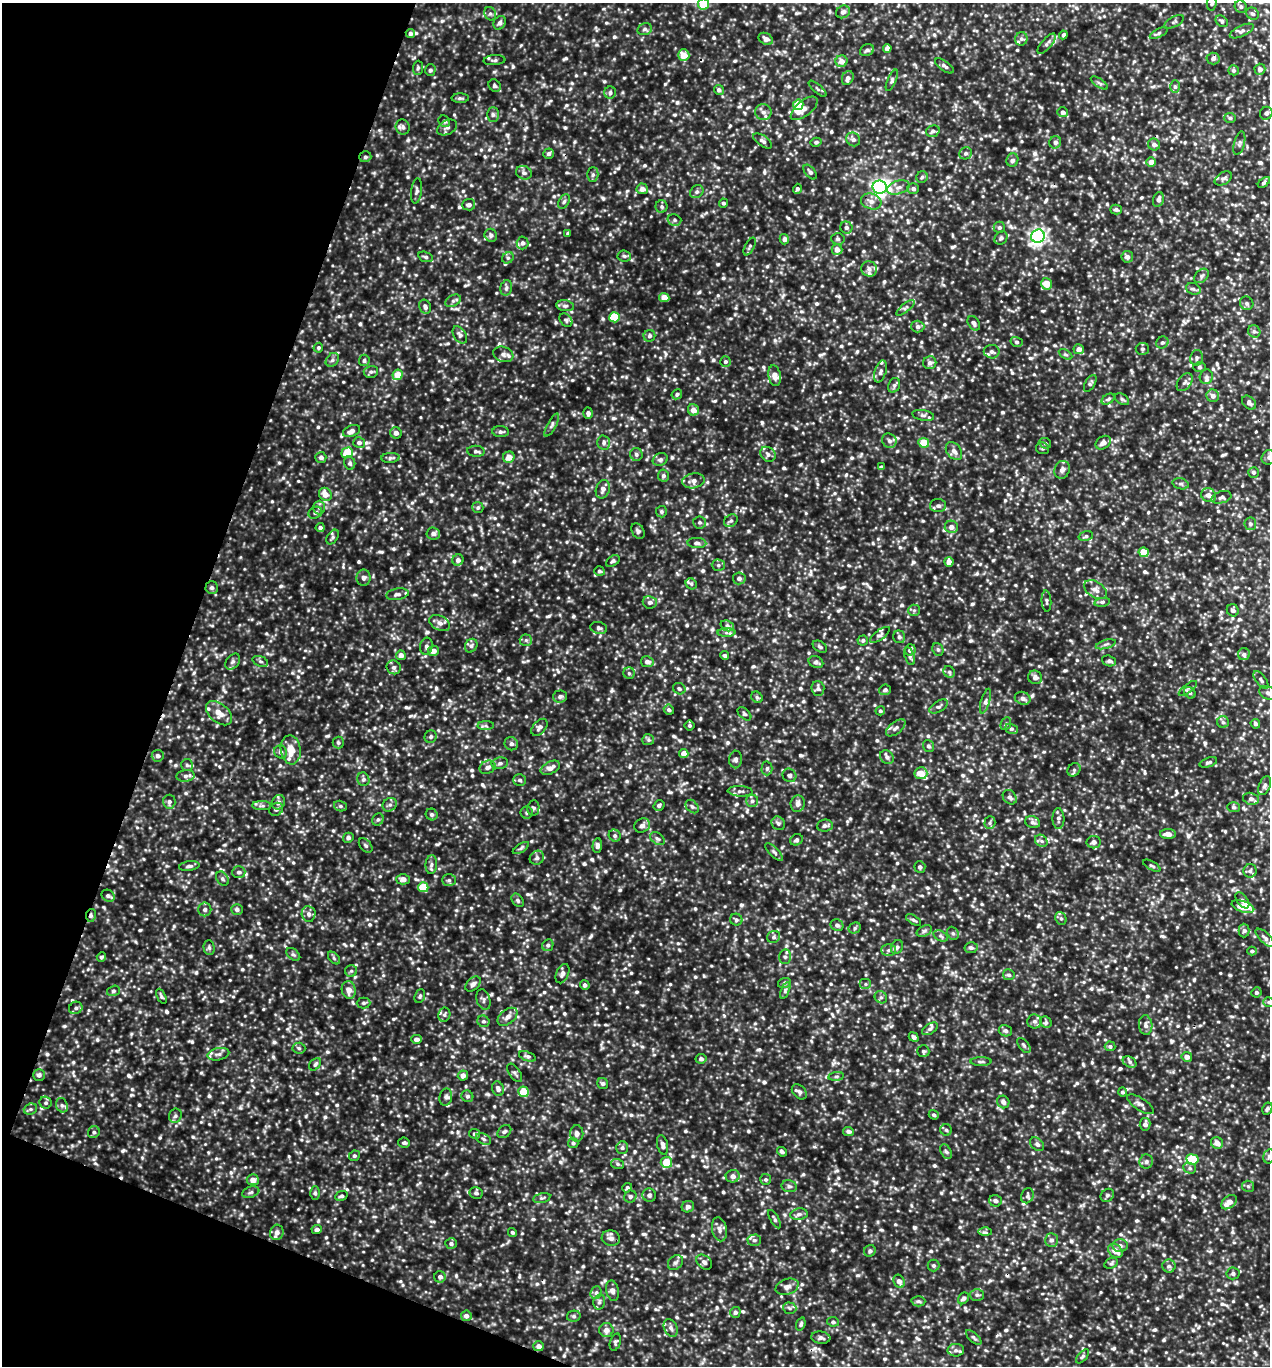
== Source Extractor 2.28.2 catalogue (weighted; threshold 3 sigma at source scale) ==
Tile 9 of 4 x 4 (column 1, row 3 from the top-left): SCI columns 137-1404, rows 1369-2732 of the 5501 x 5490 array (HDU 1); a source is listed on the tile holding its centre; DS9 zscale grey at full resolution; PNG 1272 x 1368 px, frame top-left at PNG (2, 3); each listed source drawn as its Kron ellipse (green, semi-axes under 4 px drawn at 4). Shown black and unused: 18% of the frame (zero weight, under 3 of 5 exposures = <1% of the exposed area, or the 3 px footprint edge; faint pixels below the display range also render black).
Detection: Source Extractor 2.28.2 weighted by HDU 2 'WHT'; one run over the whole footprint, this tile lists its part. Background 0.239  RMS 0.05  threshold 0.224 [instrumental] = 3 sigma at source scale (4.5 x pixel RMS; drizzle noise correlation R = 1.50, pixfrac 1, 0.05/0.05 arcsec/px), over >= 5 px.
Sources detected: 1413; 1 inside a brighter object's white glare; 4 cosmic-ray / hot-pixel residue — neither listed nor drawn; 24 inside a brighter listed object's ellipse — not listed separately; of the other 1384, all 500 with FLUX_AUTO >= 9.85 (the completeness limit of this list) listed and drawn (884 fainter detections not listed), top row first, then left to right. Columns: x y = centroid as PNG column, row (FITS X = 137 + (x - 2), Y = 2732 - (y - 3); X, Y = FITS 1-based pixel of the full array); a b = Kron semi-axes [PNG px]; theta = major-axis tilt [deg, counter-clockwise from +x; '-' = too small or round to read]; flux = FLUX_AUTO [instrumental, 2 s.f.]
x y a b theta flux
1212 3 7 5 84 11
704 4 5 5 - 140
1241 7 6 5 - 12
843 12 7 6 - 19
490 14 7 5 -68 13
1253 14 6 5 - 11
1222 21 7 5 -41 11
1174 22 11 5 29 12
500 23 7 5 57 18
645 29 7 6 - 13
1242 31 13 5 25 18
410 33 4 4 - 16
1159 33 10 4 27 11
1063 35 4 4 - 11
766 39 7 5 -29 25
1021 39 6 6 - 13
1047 44 12 5 49 17
887 48 4 4 - 29
867 50 7 5 27 14
684 55 6 5 - 66
1213 58 6 6 - 17
494 60 11 5 5 13
841 61 6 6 - 40
944 66 11 5 -35 15
418 68 7 5 85 11
1260 69 5 5 - 21
430 70 6 5 - 12
1233 70 5 5 - 10
848 78 7 5 66 20
892 80 11 4 66 12
1099 83 10 4 -34 10
495 86 6 5 - 10
1175 87 6 5 - 11
818 89 11 4 -41 11
719 90 5 5 - 15
610 93 6 6 - 14
460 98 8 4 1 12
798 105 5 5 - 140
804 108 16 7 39 38
763 112 8 8 - 23
1063 112 5 5 - 21
1266 113 6 6 - 16
493 115 7 5 90 13
1230 118 6 5 - 10
444 121 6 5 - 11
403 127 8 7 - 16
447 127 10 7 29 21
933 131 7 5 18 14
853 139 7 6 - 18
763 141 11 5 -36 17
816 142 5 4 - 9.8
1055 142 6 6 - 17
1239 143 12 5 75 14
1154 145 6 5 - 21
966 153 6 6 - 12
548 154 5 5 - 14
365 157 6 5 - 11
1012 160 7 6 - 17
1151 162 5 4 - 38
810 172 8 5 -50 12
524 173 8 6 -24 16
593 175 7 5 88 12
922 177 6 5 - 10
1223 178 9 6 29 16
1264 182 7 4 40 11
880 187 7 6 - 1900
898 187 11 6 17 24
642 189 6 5 - 31
797 189 5 4 - 12
913 189 6 5 - 14
416 191 13 5 83 15
697 192 7 6 - 12
1158 199 7 5 74 21
564 201 7 5 62 14
871 201 10 8 -18 33
723 203 4 4 - 10
469 205 6 5 - 19
662 206 6 6 - 11
1116 209 6 5 - 12
674 220 7 5 -15 12
846 227 6 6 - 14
999 227 6 5 - 11
568 233 4 3 - 12
491 235 6 6 - 16
1038 236 7 6 - 1400
1001 238 7 6 - 14
784 239 5 4 - 16
838 239 7 5 -3 10
523 243 6 6 - 16
750 246 10 4 62 10
837 250 5 5 - 31
624 256 7 5 -5 11
426 257 7 5 -18 12
1127 257 6 5 - 21
508 258 6 5 - 11
869 269 8 7 - 24
1201 276 8 6 46 14
1046 284 6 5 - 68
506 288 8 5 74 14
1193 289 7 5 -20 13
664 297 5 4 - 52
453 301 8 5 28 12
1247 303 7 6 - 14
565 306 9 5 -9 14
425 307 7 5 -67 17
905 308 11 4 39 12
614 317 5 5 - 200
566 320 7 5 -46 11
974 323 8 5 -58 17
918 326 6 6 - 18
1254 331 6 6 - 13
460 335 9 6 -58 18
649 336 6 6 - 12
1017 342 6 5 - 10
1162 343 6 5 - 12
318 348 5 4 - 10
1079 349 5 5 - 30
1142 349 6 6 - 11
992 352 8 6 -9 18
503 354 10 7 -20 22
1065 354 7 4 -30 10
1196 358 8 6 80 13
332 360 7 6 - 14
364 360 6 5 - 12
725 362 5 5 - 11
930 363 6 6 - 19
1200 367 6 5 - 10
371 372 7 6 - 12
880 372 11 5 73 17
398 375 5 5 - 83
775 376 10 6 -80 39
1206 377 7 6 - 15
1185 382 10 6 54 17
1090 383 9 5 59 12
894 385 7 5 68 12
677 394 5 4 - 11
1213 396 6 6 - 24
1108 399 7 4 33 10
1122 399 8 5 -31 11
1249 403 8 6 -44 17
693 410 6 5 - 35
588 413 5 5 - 17
923 415 11 5 -11 17
552 425 13 4 62 14
352 431 9 5 23 25
501 432 8 5 -1 14
396 433 6 5 - 20
889 441 7 6 - 17
604 442 7 6 - 16
359 443 6 5 - 19
924 443 5 5 - 100
1045 443 6 5 - 10
1103 443 8 6 35 28
1043 448 6 6 - 10
476 451 9 5 -5 14
954 451 10 7 -54 26
347 453 6 5 - 150
636 454 6 6 - 14
768 454 8 6 -44 20
321 457 5 5 - 17
509 457 6 5 - 46
1269 457 7 6 - 16
390 458 9 5 3 11
660 460 8 6 26 13
350 463 6 5 - 13
881 467 4 3 - 13
1062 470 9 7 66 20
1254 472 5 5 - 11
663 476 6 5 - 15
693 481 11 7 10 27
1181 484 8 5 -16 12
603 489 9 7 73 25
325 494 7 6 - 47
1208 495 7 6 - 32
1221 497 10 6 18 17
938 506 8 6 -1 17
319 507 7 6 - 14
478 508 5 5 - 11
661 512 6 5 - 10
315 513 7 5 27 11
731 521 7 6 - 13
700 522 6 6 - 12
1250 524 6 6 - 11
951 527 6 6 - 26
320 528 4 4 - 15
638 531 8 6 -58 13
433 533 7 6 - 18
1086 536 7 4 14 12
333 537 8 5 55 12
697 543 9 5 -2 16
1144 552 5 4 - 120
458 560 6 5 - 22
613 561 7 5 35 11
949 562 5 4 - 46
718 565 6 5 - 11
599 571 5 4 - 11
363 578 8 7 - 16
739 578 6 6 - 17
691 584 6 5 - 9.9
212 588 6 6 - 13
1095 590 12 8 -34 34
397 594 11 5 9 19
1046 601 10 5 -86 11
650 602 7 6 - 19
1102 602 8 4 9 13
914 610 6 5 - 10
1233 610 6 5 - 19
440 623 11 7 -26 23
727 626 7 5 -21 13
599 628 8 6 -16 12
726 633 9 4 0 14
880 635 11 5 36 13
899 637 6 6 - 15
526 640 6 6 - 12
863 640 5 5 - 11
1106 644 10 4 16 13
426 646 9 6 79 15
471 646 7 6 - 15
820 647 8 5 -32 11
938 649 6 5 - 9.9
910 650 6 5 - 18
433 651 5 5 - 38
1244 654 6 6 - 14
401 655 5 5 - 32
725 656 4 4 - 11
910 656 9 5 -72 13
233 661 9 6 50 16
260 661 8 5 -20 11
1109 661 7 5 -17 14
647 662 6 5 - 26
816 662 7 5 -24 14
394 667 7 6 - 17
949 672 6 5 - 11
629 673 6 5 - 10
1035 677 7 6 - 23
1261 680 10 5 -53 14
818 688 7 6 - 16
1188 688 11 4 38 11
679 689 6 5 - 12
885 690 6 5 - 14
1190 693 6 5 - 10
1268 693 9 6 -25 17
560 696 7 6 - 16
757 697 6 5 - 10
1023 698 8 6 -22 21
985 701 13 2 73 11
939 707 10 5 31 15
669 710 5 4 - 11
880 711 5 4 - 10
219 713 15 9 -40 53
744 714 8 5 -43 10
1223 722 6 6 - 13
1006 724 6 5 - 9.9
1255 724 5 4 - 11
690 725 5 5 - 9.9
486 726 8 4 0 11
539 727 10 6 49 19
896 728 11 6 38 18
1011 729 6 5 - 11
431 737 6 6 - 12
648 740 6 5 - 10
338 743 6 5 - 9.9
511 744 7 6 - 15
929 746 6 5 - 13
291 750 14 10 -82 83
281 752 7 6 - 19
684 753 4 4 - 35
158 756 6 5 - 17
887 757 7 6 - 17
736 759 9 6 88 16
1208 762 9 4 20 12
500 763 8 5 10 13
187 765 6 6 - 11
488 767 8 6 23 21
550 768 10 6 26 35
767 768 7 5 89 13
1074 770 7 6 - 11
921 773 6 6 - 65
789 775 7 6 - 14
185 776 9 5 7 19
363 779 7 6 - 13
520 780 6 6 - 13
1265 786 10 5 67 16
740 791 12 5 -3 16
1010 797 8 6 -48 16
1251 799 8 6 -13 17
752 801 6 6 - 13
169 802 7 6 - 15
278 802 7 6 - 20
798 804 8 7 - 28
390 805 7 6 - 15
659 805 6 5 - 13
262 806 10 4 0 12
340 806 6 5 - 11
692 807 8 5 -48 12
1234 807 6 5 - 11
533 808 7 6 - 12
276 809 7 6 - 16
527 813 6 6 - 10
432 814 6 5 - 14
1058 818 10 6 -89 20
378 819 6 5 - 11
1033 822 7 6 - 15
778 823 7 6 - 14
990 823 6 5 - 11
642 826 8 7 - 20
825 826 8 6 6 16
1168 834 8 5 1 34
615 836 6 5 - 13
348 838 5 5 - 17
657 839 8 5 -37 13
796 840 6 5 - 11
1041 841 7 5 -44 13
1094 842 7 6 - 20
366 845 8 5 -49 12
597 845 7 5 86 19
521 848 9 4 33 11
774 852 11 4 -45 14
537 858 7 6 - 17
431 865 9 5 85 17
189 866 10 5 7 14
1152 866 9 4 -29 11
920 867 6 5 - 14
1250 871 7 6 - 14
239 872 7 6 - 14
222 879 8 5 -52 14
403 879 6 5 - 25
449 880 7 5 -1 11
423 887 5 5 - 110
108 896 7 5 -35 14
518 900 7 5 -51 10
1242 900 9 5 -52 18
1243 907 12 5 -17 89
205 909 7 6 - 17
237 909 6 5 - 15
309 914 8 7 - 19
91 915 6 4 78 14
1061 918 6 5 - 11
736 920 6 6 - 11
914 920 8 4 -31 11
837 925 6 5 - 17
855 928 6 5 - 11
1244 930 7 5 90 14
924 931 8 5 26 13
953 933 7 5 -66 12
941 936 8 5 -27 11
774 937 7 6 - 13
1265 938 12 5 -44 18
548 945 6 5 - 13
209 947 7 5 -88 13
897 947 7 5 62 14
971 948 6 5 - 14
888 950 7 6 - 14
1252 951 5 4 - 11
293 954 8 5 -39 10
101 957 5 4 - 10
785 957 7 6 - 14
334 958 7 4 -46 10
351 971 6 6 - 11
562 974 10 6 66 20
1009 975 6 5 - 12
784 983 6 5 - 10
473 984 9 6 42 17
865 984 6 5 - 11
585 985 5 5 - 12
349 990 9 7 -79 41
113 991 6 5 - 11
785 991 9 4 69 11
1256 992 5 5 - 13
161 996 8 4 -63 10
420 996 7 5 69 10
881 997 6 5 - 12
483 1000 10 6 -72 15
1269 1002 6 4 -15 10
364 1003 7 5 1 11
76 1008 7 6 - 16
444 1015 7 6 - 13
507 1017 11 7 40 27
483 1021 6 5 - 12
1034 1021 7 7 - 16
1046 1022 6 5 - 9.8
1146 1025 10 7 -87 23
930 1029 9 5 33 13
1005 1031 7 5 -17 16
914 1037 5 4 - 16
416 1039 5 4 - 21
1024 1045 9 5 -52 11
1110 1046 5 5 - 12
299 1048 6 5 - 10
923 1051 6 6 - 10
218 1054 11 6 11 20
527 1056 9 4 -19 12
1187 1057 5 5 - 31
701 1059 5 5 - 15
981 1062 10 4 0 11
1130 1062 7 5 -29 14
315 1064 7 5 46 11
515 1073 10 5 -56 12
39 1075 6 6 - 15
463 1075 5 5 - 28
836 1076 8 4 8 11
603 1083 5 5 - 12
498 1089 7 6 - 18
524 1092 5 5 - 140
799 1092 9 6 -45 16
1122 1092 4 4 - 11
467 1096 6 5 - 11
446 1097 8 6 81 15
1003 1102 6 6 - 21
46 1103 6 6 - 13
1140 1104 15 6 -33 20
62 1105 7 5 -67 15
30 1109 7 5 21 12
1267 1109 6 4 63 12
934 1115 5 4 - 11
175 1116 7 6 - 13
1145 1124 6 5 - 21
946 1130 6 5 - 10
848 1131 5 4 - 17
94 1132 6 5 - 12
504 1132 7 5 42 13
577 1133 8 6 87 20
474 1134 5 5 - 10
484 1139 8 5 -28 13
404 1143 6 5 - 10
573 1143 5 5 - 11
1217 1143 6 5 - 36
1037 1144 8 5 -44 16
663 1145 10 5 -78 20
622 1148 6 6 - 12
782 1152 5 4 - 13
946 1152 8 5 -61 12
354 1156 5 5 - 11
1269 1156 7 5 76 11
1192 1159 6 5 - 180
1146 1161 7 7 - 15
666 1162 5 5 - 110
618 1164 6 5 - 9.9
1190 1168 6 5 - 12
733 1176 7 6 - 26
766 1179 5 5 - 10
253 1180 6 5 - 36
789 1186 8 6 -11 14
1248 1186 6 5 - 10
627 1188 5 4 - 11
251 1192 9 5 19 14
315 1193 7 5 -89 11
476 1193 6 6 - 12
649 1195 7 6 - 12
1107 1195 7 6 - 11
341 1196 6 4 23 13
1027 1196 7 6 - 12
630 1197 6 5 - 11
542 1198 9 5 14 11
995 1201 6 5 - 19
1229 1202 9 5 40 48
688 1207 6 5 - 19
799 1214 8 5 10 17
775 1219 10 4 -60 12
317 1229 5 4 - 15
719 1229 12 7 -78 24
277 1232 8 6 74 23
512 1232 4 4 - 10
985 1232 7 4 -1 12
611 1238 9 7 -13 22
754 1240 6 5 - 14
1051 1240 7 6 - 18
451 1243 6 5 - 15
1120 1245 7 6 - 18
870 1251 6 5 - 13
1115 1251 8 6 -39 40
704 1262 9 6 -42 18
675 1263 8 6 41 15
1111 1263 7 5 32 10
934 1265 6 6 - 11
1169 1266 6 6 - 13
1233 1273 6 6 - 13
440 1277 5 5 - 19
899 1281 7 5 -61 29
787 1287 12 7 19 26
613 1291 10 6 -77 20
596 1293 6 5 - 11
977 1295 7 6 - 12
963 1298 6 5 - 13
918 1301 7 5 1 11
599 1302 8 5 75 12
790 1308 7 5 -4 12
735 1312 5 5 - 13
466 1316 5 5 - 22
574 1316 7 5 13 11
833 1322 6 5 - 13
801 1324 7 4 74 10
671 1328 9 6 -63 20
606 1330 7 7 - 31
974 1337 10 4 -43 10
821 1338 9 6 -7 18
615 1342 9 5 72 11
539 1346 5 5 - 24
956 1350 8 6 1 17
1082 1356 8 4 48 9.9
Overlapping masked pixels (flux is a lower limit): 1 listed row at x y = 91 915
Isophote crosses this tile's border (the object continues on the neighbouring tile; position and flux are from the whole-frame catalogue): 6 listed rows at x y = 1212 3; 704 4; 1269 457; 1268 693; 1269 1002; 1269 1156
Unlisted compact peaks at least as high as the median listed source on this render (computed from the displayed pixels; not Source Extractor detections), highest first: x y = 64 1026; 1163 936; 1222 1304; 584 864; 1230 975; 327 736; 1035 1071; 231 1172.